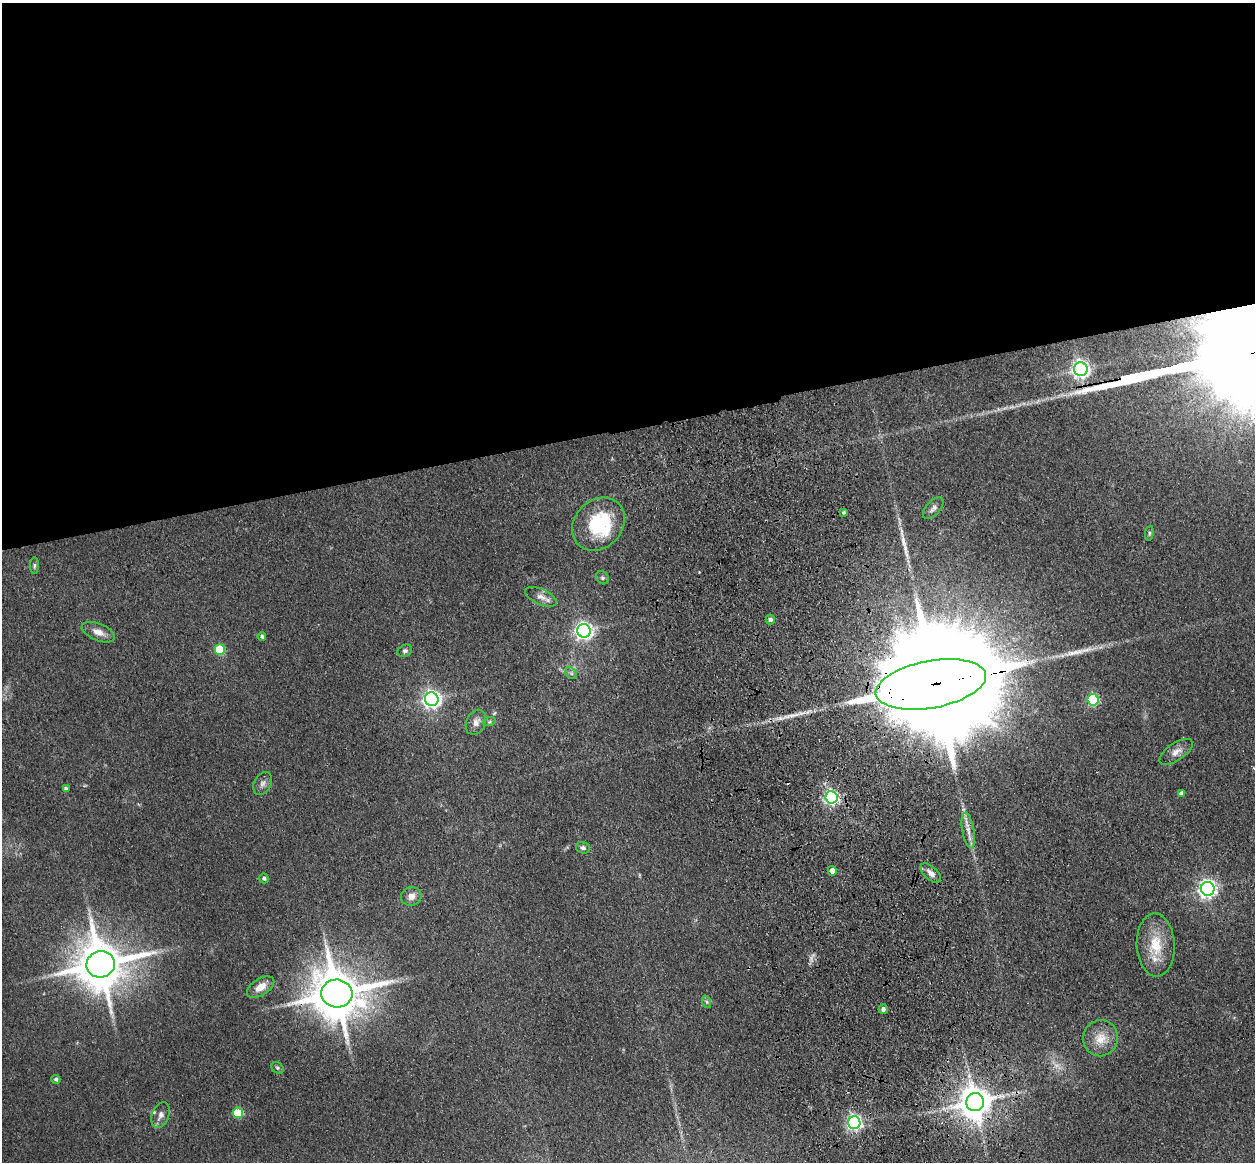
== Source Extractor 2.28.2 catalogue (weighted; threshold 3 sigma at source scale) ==
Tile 2 of 4 x 4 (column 2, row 1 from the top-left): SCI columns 1369-2621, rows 3766-4925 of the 5242 x 5094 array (HDU 1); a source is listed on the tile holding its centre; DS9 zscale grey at full resolution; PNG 1257 x 1164 px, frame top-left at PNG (2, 3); each listed source drawn as its Kron ellipse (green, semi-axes under 4 px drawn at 4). Shown black and unused: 37% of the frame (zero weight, under 3 of 4 exposures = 6% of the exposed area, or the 3 px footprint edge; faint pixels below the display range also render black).
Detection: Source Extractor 2.28.2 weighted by HDU 2 'WHT'; one run over the whole footprint, this tile lists its part. Background 0.0963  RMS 0.0067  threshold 0.0302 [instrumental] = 3 sigma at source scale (4.5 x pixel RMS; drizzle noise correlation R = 1.50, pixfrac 1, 0.05/0.05 arcsec/px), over >= 5 px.
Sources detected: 52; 2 too faint to see at this stretch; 1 cosmic-ray / hot-pixel residue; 1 long thin detection or spike segment (spike, bleed or trail) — neither listed nor drawn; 3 inside a brighter listed object's ellipse — not listed separately; the other 45 listed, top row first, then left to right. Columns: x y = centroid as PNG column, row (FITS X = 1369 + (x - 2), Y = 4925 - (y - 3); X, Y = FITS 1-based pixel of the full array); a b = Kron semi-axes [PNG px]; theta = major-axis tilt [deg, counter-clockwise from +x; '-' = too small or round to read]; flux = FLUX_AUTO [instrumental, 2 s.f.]
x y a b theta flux
1081 369 7 6 - 290
933 508 13 7 48 2.9
844 512 4 4 - 0.98
598 524 29 23 46 48
1149 533 7 4 82 1.1
34 566 8 4 89 1.3
602 578 7 6 - 1.4
541 597 17 7 -24 4.4
770 620 5 4 - 2
584 631 7 6 - 280
98 632 17 8 -22 5.9
262 636 4 4 - 1.8
220 649 5 5 - 35
405 651 8 6 28 1.6
571 673 6 5 - 1.5
931 684 56 23 10 45000
432 699 7 6 - 300
1093 700 6 5 - 69
476 722 13 9 64 4.4
489 722 6 4 18 0.95
1176 752 19 8 35 5
262 784 12 8 63 3.2
66 789 4 4 - 1.6
1182 793 4 4 - 3
831 797 6 6 - 170
968 830 18 6 -80 5.2
583 848 7 5 -17 1.9
832 871 5 4 - 4.7
931 873 12 6 -42 4
264 878 5 4 - 1.7
1208 889 7 6 - 320
411 896 10 9 - 4.7
1156 945 32 19 -88 21
101 964 14 13 - 3500
261 987 15 8 32 8.2
337 994 15 14 - 3500
707 1002 6 4 -71 1.3
883 1009 5 4 - 2.2
1101 1038 18 17 - 11
277 1068 7 5 -36 1.2
56 1079 4 4 - 1.7
975 1102 9 9 - 1400
238 1113 5 5 - 42
161 1115 13 8 68 4
854 1123 6 6 - 210
Overlapping masked pixels (flux is a lower limit): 3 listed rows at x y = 931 684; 337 994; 975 1102